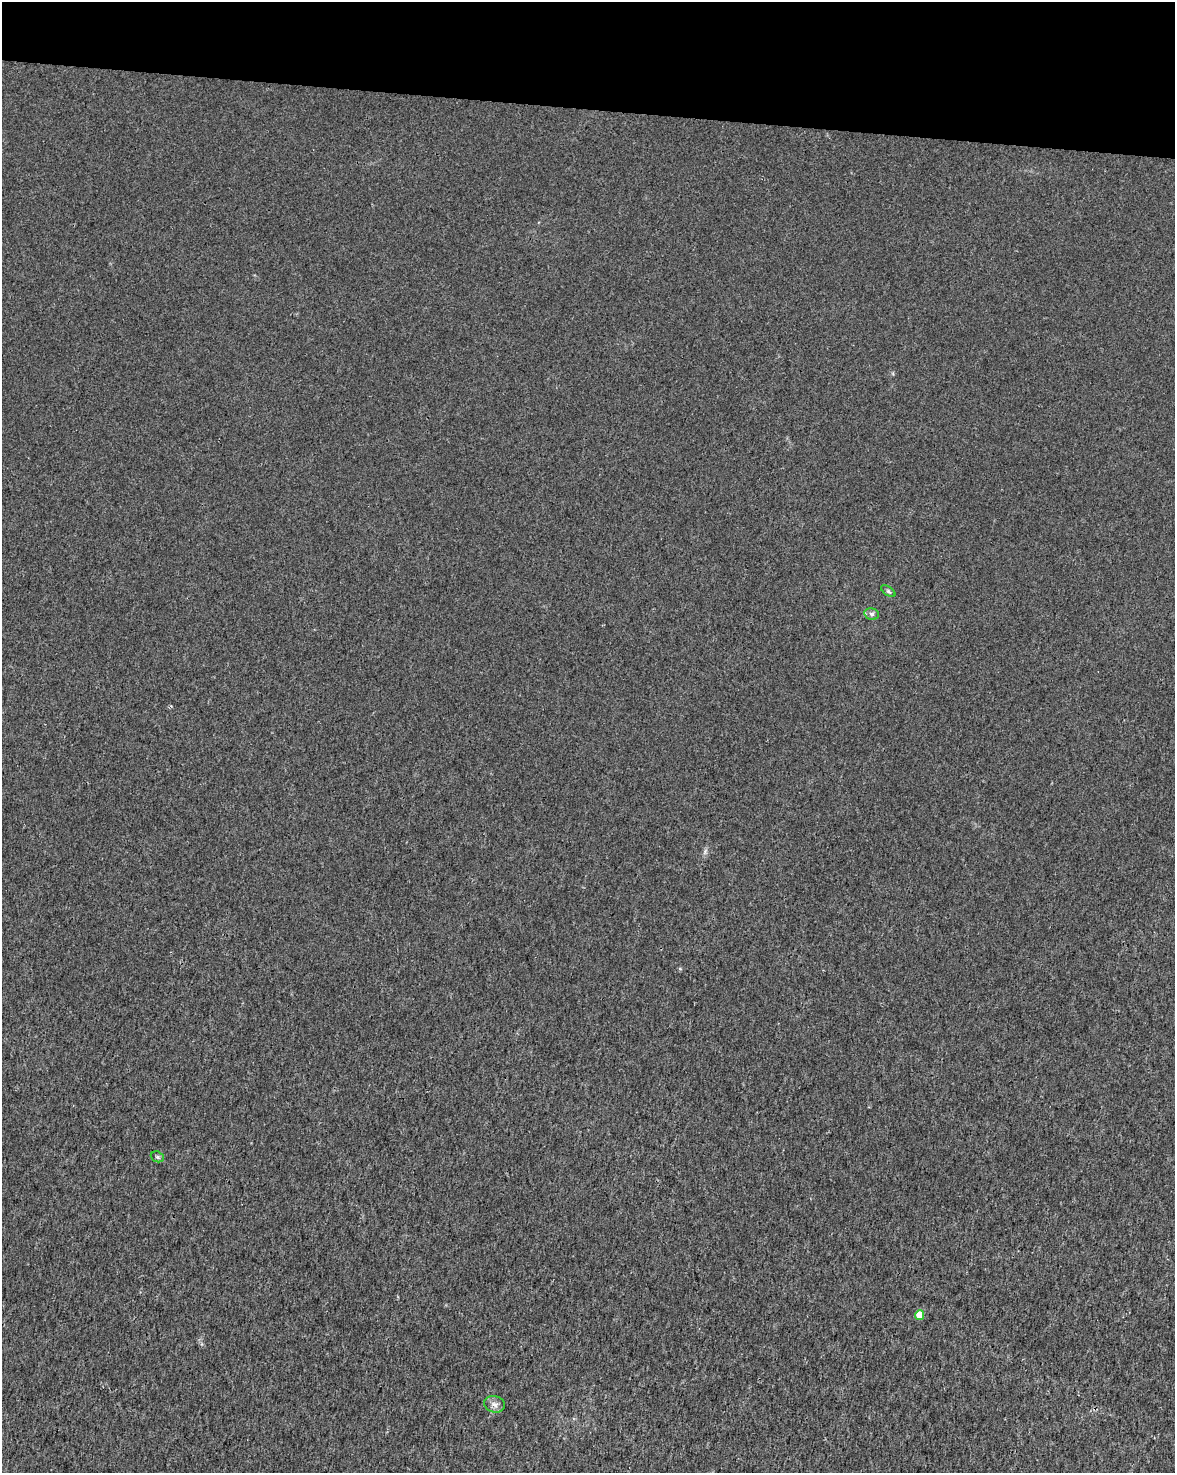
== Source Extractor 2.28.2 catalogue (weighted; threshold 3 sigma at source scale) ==
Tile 2 of 4 x 3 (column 2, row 1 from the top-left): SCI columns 1182-2354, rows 3226-4696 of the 4701 x 4924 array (HDU 1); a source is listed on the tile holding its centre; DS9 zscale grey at full resolution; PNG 1177 x 1475 px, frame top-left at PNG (2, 2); each listed source drawn as its Kron ellipse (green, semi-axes under 4 px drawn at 4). Shown black and unused: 7% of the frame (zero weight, under 3 of 4 exposures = <1% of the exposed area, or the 3 px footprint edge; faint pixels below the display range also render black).
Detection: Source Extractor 2.28.2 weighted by HDU 2 'WHT'; one run over the whole footprint, this tile lists its part. Background 0.00157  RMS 0.0023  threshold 0.0101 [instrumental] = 3 sigma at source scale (4.5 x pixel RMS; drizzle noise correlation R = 1.50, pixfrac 1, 0.0396/0.0396 arcsec/px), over >= 5 px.
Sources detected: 5; all 5 listed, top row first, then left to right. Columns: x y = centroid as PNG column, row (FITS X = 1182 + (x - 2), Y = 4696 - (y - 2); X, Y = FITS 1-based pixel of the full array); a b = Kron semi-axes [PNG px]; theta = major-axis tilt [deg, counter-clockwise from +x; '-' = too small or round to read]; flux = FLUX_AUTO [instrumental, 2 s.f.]
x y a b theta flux
888 591 8 4 -35 0.43
872 614 7 5 -12 0.6
157 1157 7 5 -22 0.39
920 1315 5 4 - 4.1
495 1404 10 8 -13 1.1